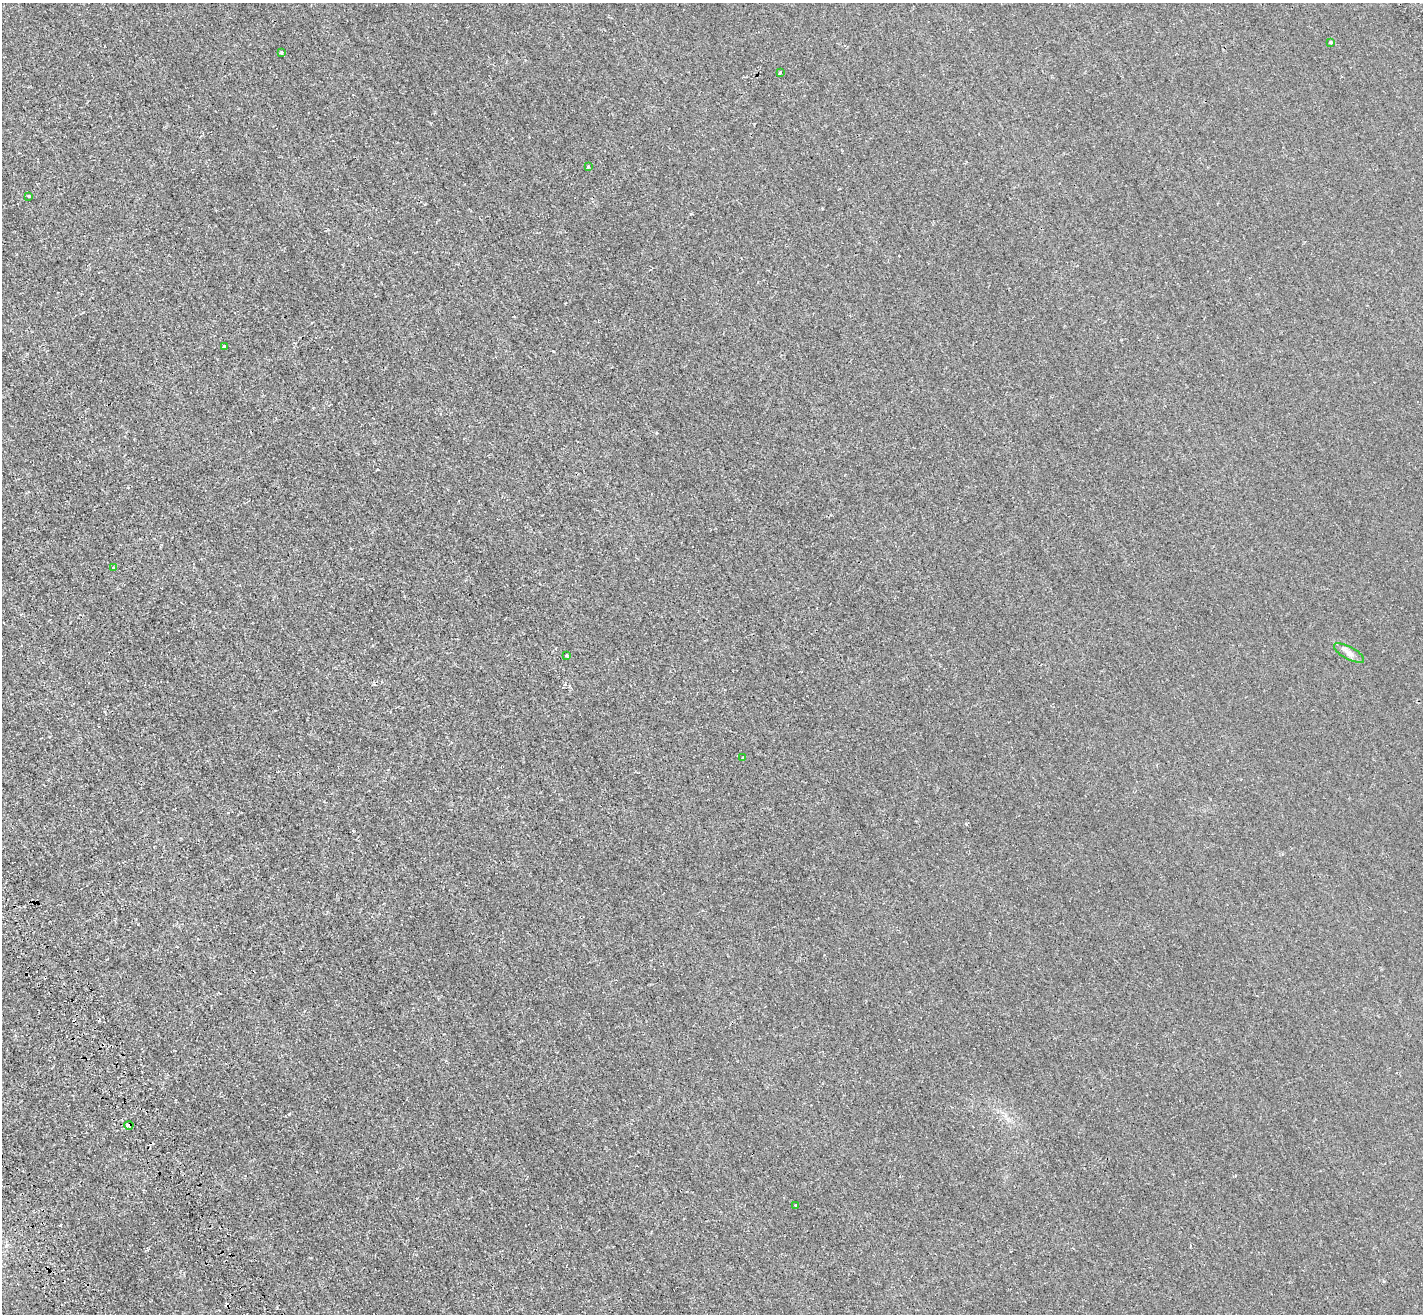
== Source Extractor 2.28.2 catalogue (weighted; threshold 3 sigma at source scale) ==
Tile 7 of 4 x 4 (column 3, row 2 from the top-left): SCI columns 3092-4512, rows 2934-4245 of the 6130 x 6038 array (HDU 1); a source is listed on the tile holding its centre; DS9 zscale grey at full resolution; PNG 1425 x 1316 px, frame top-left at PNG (2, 3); each listed source drawn as its Kron ellipse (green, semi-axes under 4 px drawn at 4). Shown black and unused: <1% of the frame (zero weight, under 2 of 3 exposures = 12% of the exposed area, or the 3 px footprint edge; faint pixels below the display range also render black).
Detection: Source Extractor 2.28.2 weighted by HDU 2 'WHT'; one run over the whole footprint, this tile lists its part. Background 0.00231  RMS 0.0033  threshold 0.0149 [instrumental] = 3 sigma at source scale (4.5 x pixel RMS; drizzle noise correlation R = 1.50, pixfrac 1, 0.05/0.05 arcsec/px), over >= 5 px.
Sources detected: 16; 4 cosmic-ray / hot-pixel residue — neither listed nor drawn; the other 12 listed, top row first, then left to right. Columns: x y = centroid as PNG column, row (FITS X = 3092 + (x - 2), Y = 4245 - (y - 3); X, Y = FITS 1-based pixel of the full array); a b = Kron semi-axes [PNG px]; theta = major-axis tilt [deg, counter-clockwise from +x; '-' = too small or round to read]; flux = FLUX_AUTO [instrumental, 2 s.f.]
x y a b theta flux
1330 42 4 4 - 0.68
282 52 3 2 - 0.45
780 73 3 3 - 1.4
588 167 4 3 - 0.48
29 196 3 2 - 0.3
225 346 3 3 - 1.4
114 568 3 3 - 0.53
1349 653 17 6 -28 1.6
567 655 3 3 - 0.62
743 758 3 3 - 1.1
129 1125 4 3 - 2.4
796 1206 4 2 - 0.32
Overlapping masked pixels (flux is a lower limit): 1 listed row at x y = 129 1125
Unlisted compact peaks at least as high as the median listed source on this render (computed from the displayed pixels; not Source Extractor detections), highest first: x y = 289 1114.